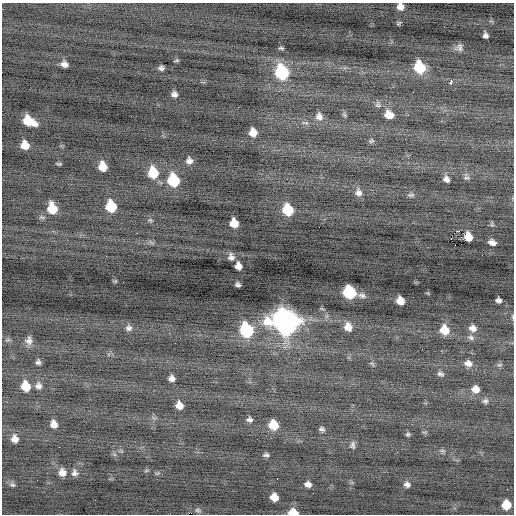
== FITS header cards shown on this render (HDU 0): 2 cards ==
NAXIS1  =                  512 / Axis length
NAXIS2  =                  512 / Axis length

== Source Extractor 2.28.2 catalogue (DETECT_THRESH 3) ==
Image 512 x 512 px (HDU 0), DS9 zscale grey, 1 PNG px = 1 image px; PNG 516 x 516 px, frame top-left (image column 1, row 512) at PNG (2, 3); no overlay
Background -0.189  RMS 0.85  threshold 2.56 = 3 sigma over >= 5 px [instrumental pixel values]
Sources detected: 95; all 95 listed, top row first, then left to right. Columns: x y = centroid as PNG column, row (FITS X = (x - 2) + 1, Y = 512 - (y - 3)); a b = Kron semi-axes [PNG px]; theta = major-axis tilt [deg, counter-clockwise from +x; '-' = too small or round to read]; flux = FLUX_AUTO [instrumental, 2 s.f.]
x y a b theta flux
400 7 7 7 - 440
398 23 6 5 - 90
485 35 6 5 - 200
459 47 9 8 - 260
281 48 6 4 -1 97
176 60 5 3 - 78
64 64 7 5 -20 280
419 67 10 8 -71 2900
161 68 5 5 - 160
282 72 11 9 -72 6000
451 82 5 3 - 750
174 94 6 5 - 220
378 105 9 8 - 170
344 115 6 5 - 94
389 115 9 8 - 600
319 116 11 9 -76 400
29 121 12 7 -29 1400
305 123 12 5 -4 200
253 132 8 7 - 670
371 141 7 5 25 100
25 145 7 7 - 660
189 161 8 8 - 280
59 164 5 2 - 75
103 166 8 7 - 890
153 173 10 8 -76 1900
466 178 10 4 -4 130
446 179 7 6 - 240
173 180 9 8 - 3300
358 192 10 9 - 320
411 195 10 5 6 140
111 206 9 7 -72 2200
52 208 9 7 -71 1300
288 210 9 8 - 2100
150 220 7 5 -43 100
234 223 8 7 - 850
492 225 6 4 -18 82
319 227 2 2 - 39
458 231 3 2 - 740
137 233 2 2 - 590
467 236 8 6 -37 1100
451 238 3 2 - 290
492 242 7 5 -21 280
461 244 2 2 - 210
231 257 8 7 - 250
238 266 7 6 - 450
123 282 2 2 - 160
238 284 5 4 - 140
350 292 11 8 -26 4300
498 300 6 4 -11 180
400 301 7 6 - 650
513 317 6 4 -89 68
285 321 12 11 - 53000
348 327 9 8 - 560
129 328 8 8 - 200
473 328 8 7 - 340
246 330 10 8 -70 5800
444 330 9 8 - 980
471 337 9 6 -31 170
8 340 7 4 14 86
29 341 10 8 -88 300
422 349 2 2 - 110
299 359 2 2 - 33
38 362 5 5 - 140
468 363 9 8 - 320
372 364 7 5 -32 89
500 365 7 5 18 120
440 374 8 5 -12 160
172 378 6 5 - 250
26 386 8 7 - 1200
38 386 9 8 - 260
475 389 8 7 - 490
485 401 7 7 - 160
179 405 7 6 - 500
249 419 6 5 - 170
54 424 7 6 - 410
273 425 8 7 - 1200
322 429 6 5 - 140
408 434 5 5 - 98
15 439 8 7 - 380
353 445 10 6 -85 180
59 447 2 2 - 41
442 451 8 5 -19 110
266 455 6 5 - 130
146 471 6 3 19 66
62 472 9 8 - 420
74 473 9 8 - 260
157 473 8 4 8 86
277 479 2 2 - 62
308 484 7 5 -19 270
407 484 7 7 - 220
12 485 9 6 -29 140
274 497 7 6 - 650
506 505 7 7 - 1200
198 510 9 6 -11 140
293 512 8 5 -2 970
At the frame edge (FLAGS 8, measured only in part): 3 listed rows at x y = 400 7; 513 317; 293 512